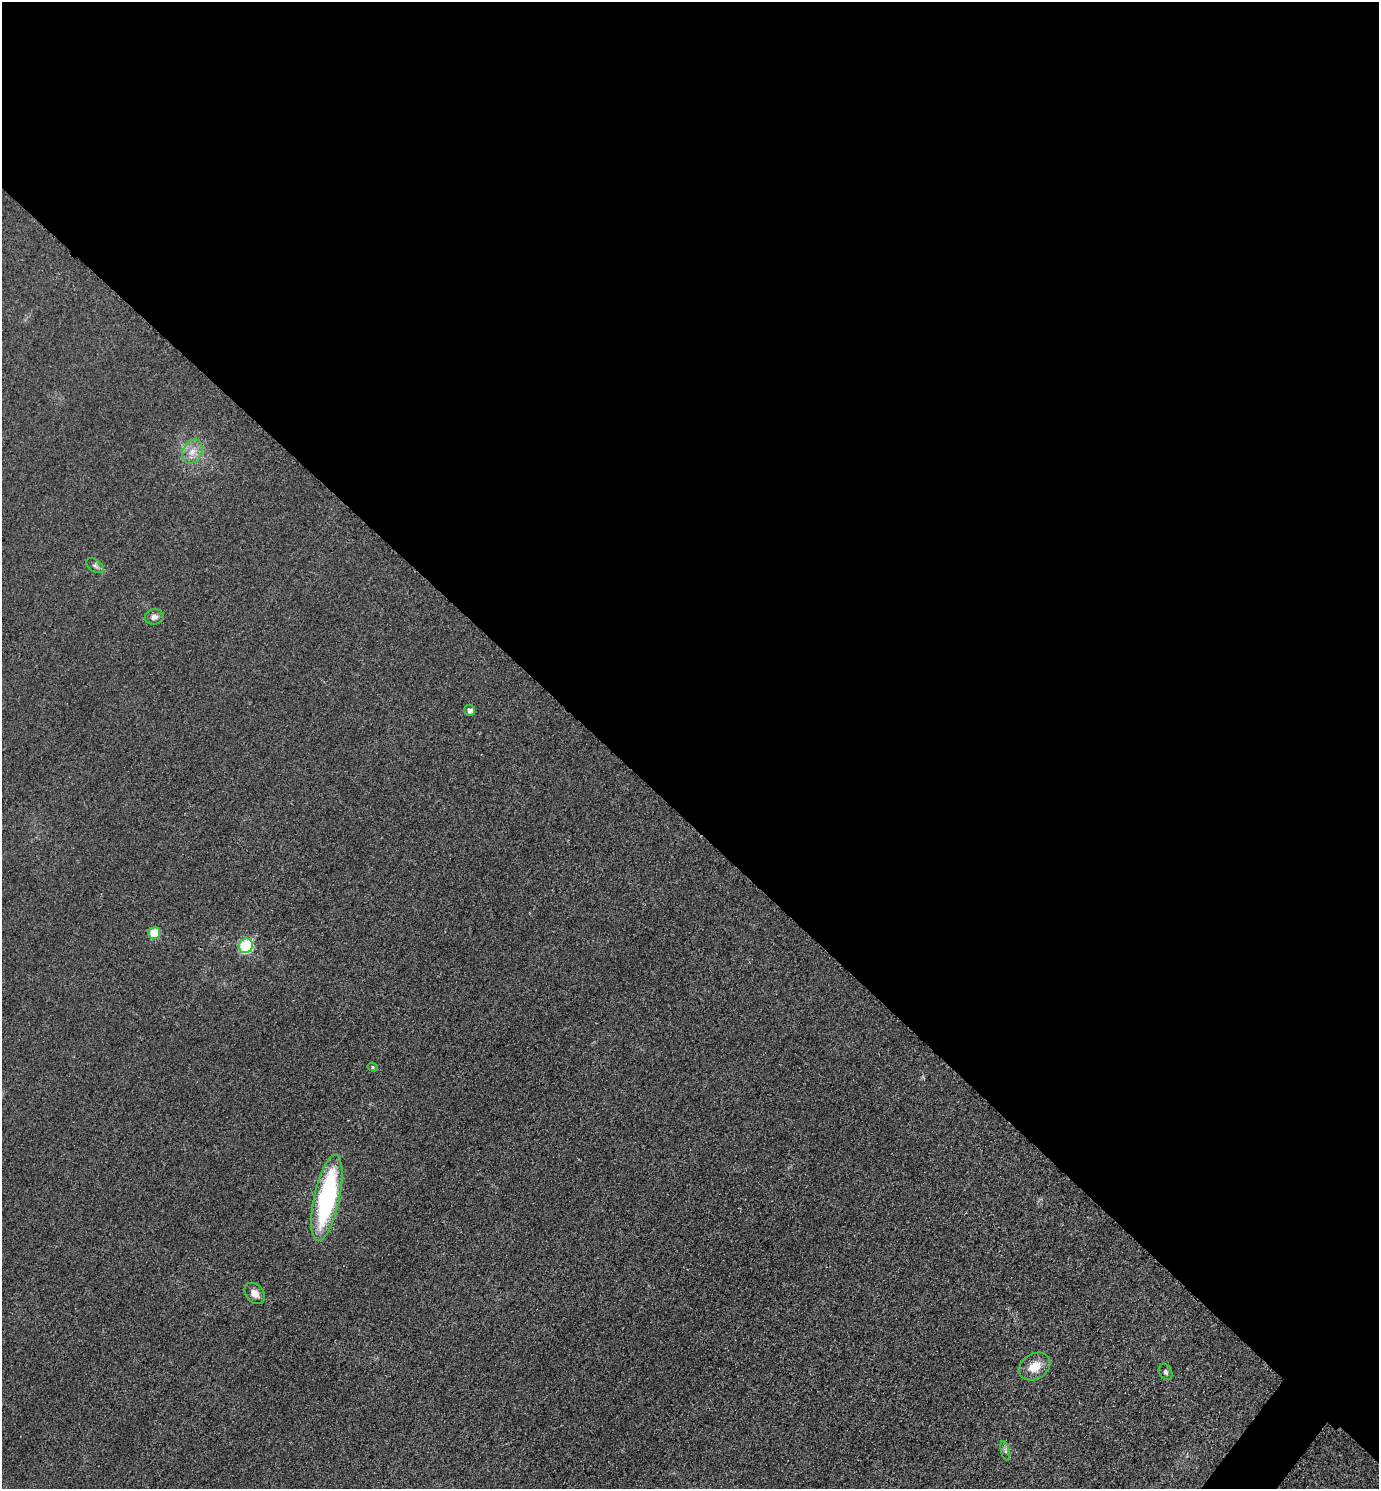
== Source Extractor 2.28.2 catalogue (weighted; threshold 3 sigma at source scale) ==
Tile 3 of 4 x 4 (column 3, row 1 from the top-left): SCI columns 2915-4291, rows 4478-5964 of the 5978 x 5975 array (HDU 1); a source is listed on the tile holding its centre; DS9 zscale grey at full resolution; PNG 1381 x 1491 px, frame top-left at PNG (2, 2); each listed source drawn as its Kron ellipse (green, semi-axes under 4 px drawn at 4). Shown black and unused: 56% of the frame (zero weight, under 3 of 4 exposures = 1% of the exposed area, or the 3 px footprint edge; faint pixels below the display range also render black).
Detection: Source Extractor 2.28.2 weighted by HDU 2 'WHT'; one run over the whole footprint, this tile lists its part. Background 0.0434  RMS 0.0064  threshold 0.029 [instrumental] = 3 sigma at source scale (4.5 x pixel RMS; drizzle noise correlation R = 1.50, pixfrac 1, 0.05/0.05 arcsec/px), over >= 5 px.
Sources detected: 12; all 12 listed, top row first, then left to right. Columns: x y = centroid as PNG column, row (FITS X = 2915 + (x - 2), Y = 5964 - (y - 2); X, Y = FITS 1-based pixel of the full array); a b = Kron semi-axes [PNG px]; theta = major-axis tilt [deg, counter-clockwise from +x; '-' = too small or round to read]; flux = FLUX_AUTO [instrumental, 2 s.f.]
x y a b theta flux
192 451 12 9 62 6.1
95 566 10 6 -36 1.9
154 617 9 7 6 3
470 710 5 5 - 2.5
154 933 6 6 - 17
246 946 7 7 - 51
373 1067 5 4 - 0.84
327 1198 44 13 78 96
255 1293 12 9 -47 5.3
1035 1367 17 12 32 10
1166 1372 8 6 -62 1.7
1005 1451 10 4 -77 1.7